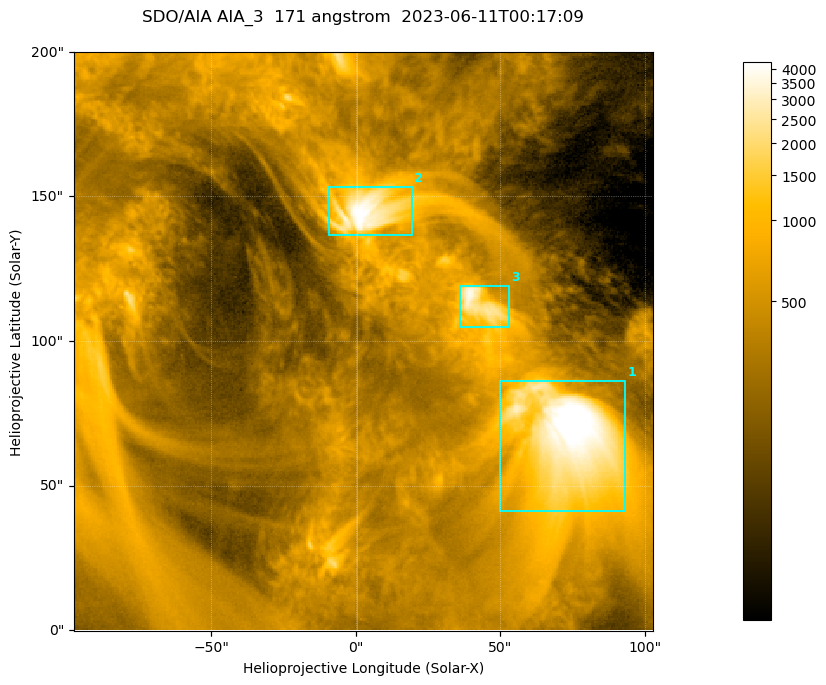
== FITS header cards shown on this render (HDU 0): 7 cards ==
TELESCOP= 'SDO/AIA '           / For AIA: SDO/AIA
INSTRUME= 'AIA_3   '           / For AIA: AIA_ATA1, AIA_ATA2, AIA_ATA3 or AIA_AT
WAVELNTH=                  171 / [angstrom] Wavelength
WAVEUNIT= 'angstrom'           / Wavelength unit: angstrom
DATE-OBS= '2023-06-11T00:17:09.350' / [ISO] Date when observation started; ISO 8
CTYPE1  = 'HPLN-TAN'           / CTYPE1; Typically HPLN
CTYPE2  = 'HPLT-TAN'           / CTYPE2; Typically HPLT

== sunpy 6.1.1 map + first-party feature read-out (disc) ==
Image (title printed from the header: SDO/AIA AIA_3  171 angstrom  2023-06-11T00:17:09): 334 x 334 px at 0.599 arcsec/px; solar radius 945 arcsec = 1577 px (partial field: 1.4% of the solar disc is inside the frame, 100% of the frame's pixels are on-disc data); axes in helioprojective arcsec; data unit not stated in the header (colour bar unlabelled)
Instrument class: DISC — disc imager (sunpy class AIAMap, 171 A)
Bright regions (active regions / flare kernels): reference = the on-disc median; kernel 3 px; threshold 5 sigma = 1091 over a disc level ~361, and >= 1.15x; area >= 111 px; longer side >= 4 px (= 2.4 arcsec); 3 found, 3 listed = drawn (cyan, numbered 1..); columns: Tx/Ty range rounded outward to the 2 arcsec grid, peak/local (2 s.f.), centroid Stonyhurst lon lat
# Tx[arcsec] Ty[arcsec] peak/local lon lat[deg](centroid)
1 50..94 40..86 14 +4 +4
2 -10..20 136..154 12 +0 +9
3 36..54 104..120 10 +3 +7